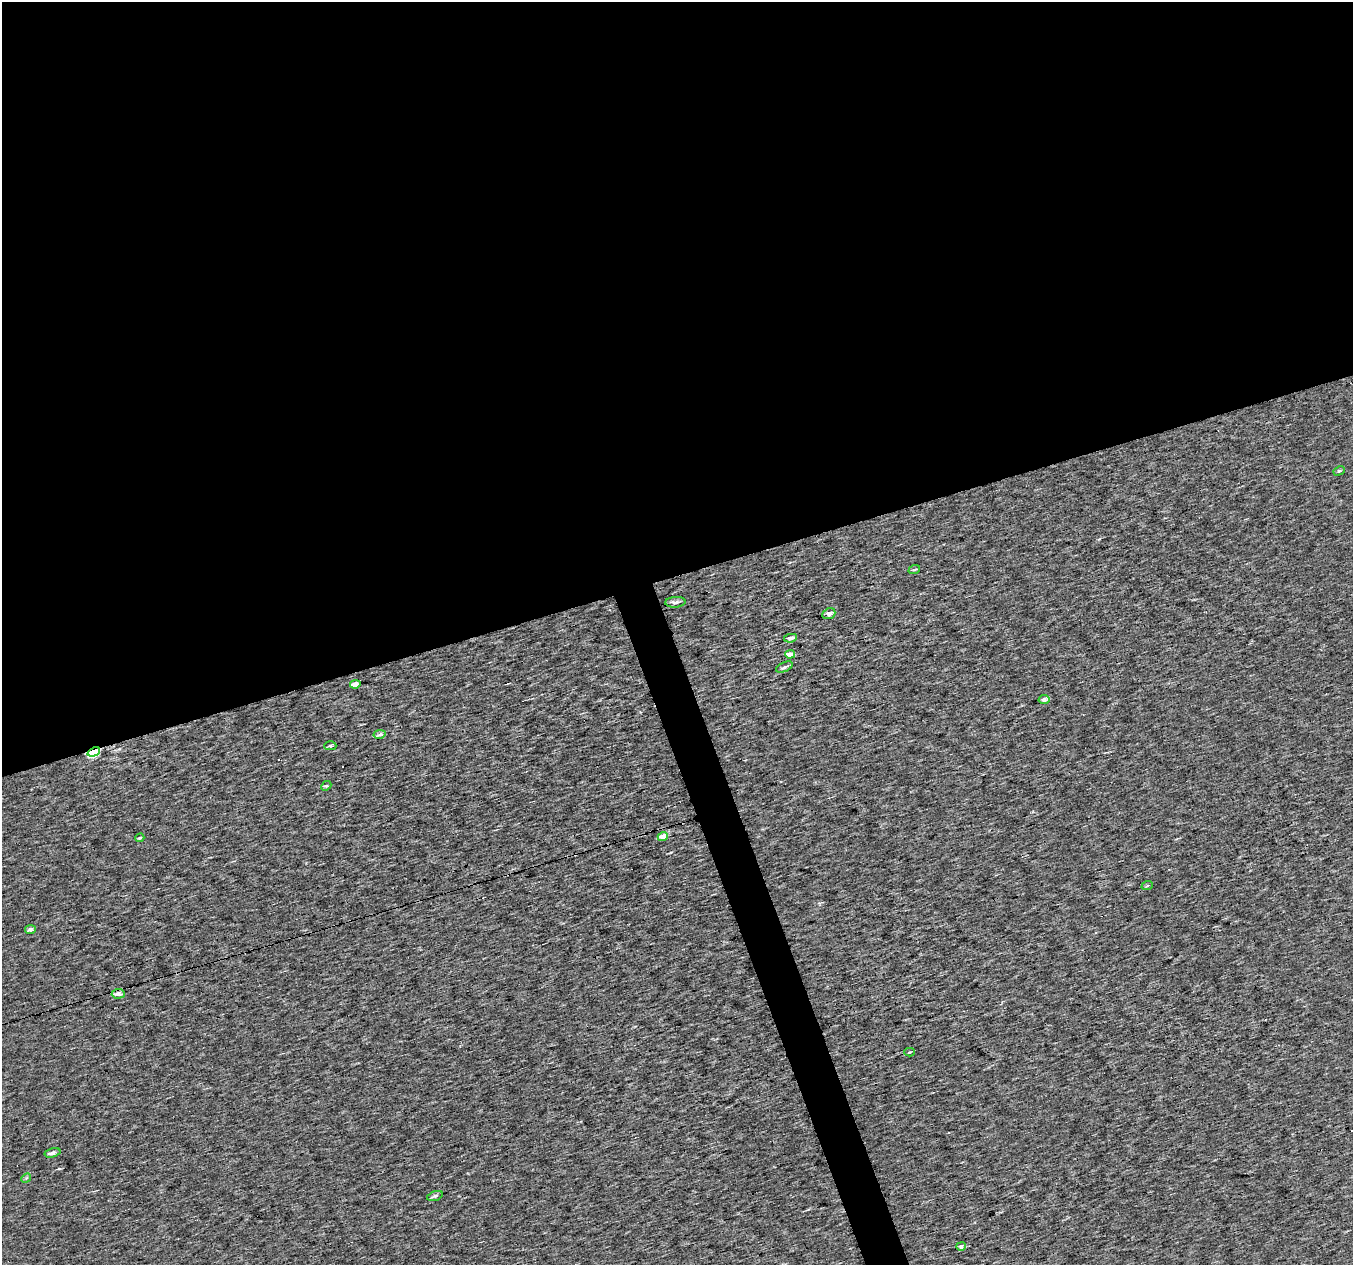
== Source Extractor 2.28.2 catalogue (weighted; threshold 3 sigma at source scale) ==
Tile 2 of 4 x 4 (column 2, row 1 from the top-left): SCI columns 1352-2702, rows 3853-5115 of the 5405 x 5232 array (HDU 1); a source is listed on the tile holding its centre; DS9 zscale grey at full resolution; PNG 1355 x 1267 px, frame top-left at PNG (2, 2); each listed source drawn as its Kron ellipse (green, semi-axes under 4 px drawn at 4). Shown black and unused: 47% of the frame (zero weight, under 3 of 4 exposures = <1% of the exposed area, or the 3 px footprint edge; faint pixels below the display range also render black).
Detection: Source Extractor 2.28.2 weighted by HDU 2 'WHT'; one run over the whole footprint, this tile lists its part. Background 5.33e-04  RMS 0.019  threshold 0.085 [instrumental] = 3 sigma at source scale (4.5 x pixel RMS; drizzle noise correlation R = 1.50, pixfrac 1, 0.0396/0.0396 arcsec/px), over >= 5 px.
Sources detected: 25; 2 cosmic-ray / hot-pixel residue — neither listed nor drawn; the other 23 listed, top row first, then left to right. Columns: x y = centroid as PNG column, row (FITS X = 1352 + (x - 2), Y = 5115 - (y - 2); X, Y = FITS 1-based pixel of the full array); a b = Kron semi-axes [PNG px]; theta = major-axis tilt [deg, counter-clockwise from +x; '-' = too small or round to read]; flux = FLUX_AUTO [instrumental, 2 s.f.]
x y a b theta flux
1339 471 6 4 28 2.5
914 570 6 3 18 2.3
675 602 10 5 3 7
829 614 7 5 23 8.6
790 638 6 4 9 5.9
790 654 5 4 - 16
784 667 9 4 26 4.4
355 684 5 4 - 13
1044 699 5 4 - 5.6
380 734 6 4 11 6.1
330 746 6 4 0 2.7
94 752 6 4 23 200
326 786 6 4 42 2.5
663 837 5 4 - 26
140 838 5 3 - 2.3
1147 886 6 3 20 2
30 930 5 4 - 7.4
118 994 6 4 4 15
909 1052 5 4 - 2.2
52 1153 8 4 15 5
26 1178 5 4 - 2.1
435 1196 8 4 17 4.5
961 1246 5 4 - 6.1
Overlapping masked pixels (flux is a lower limit): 1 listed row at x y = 94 752